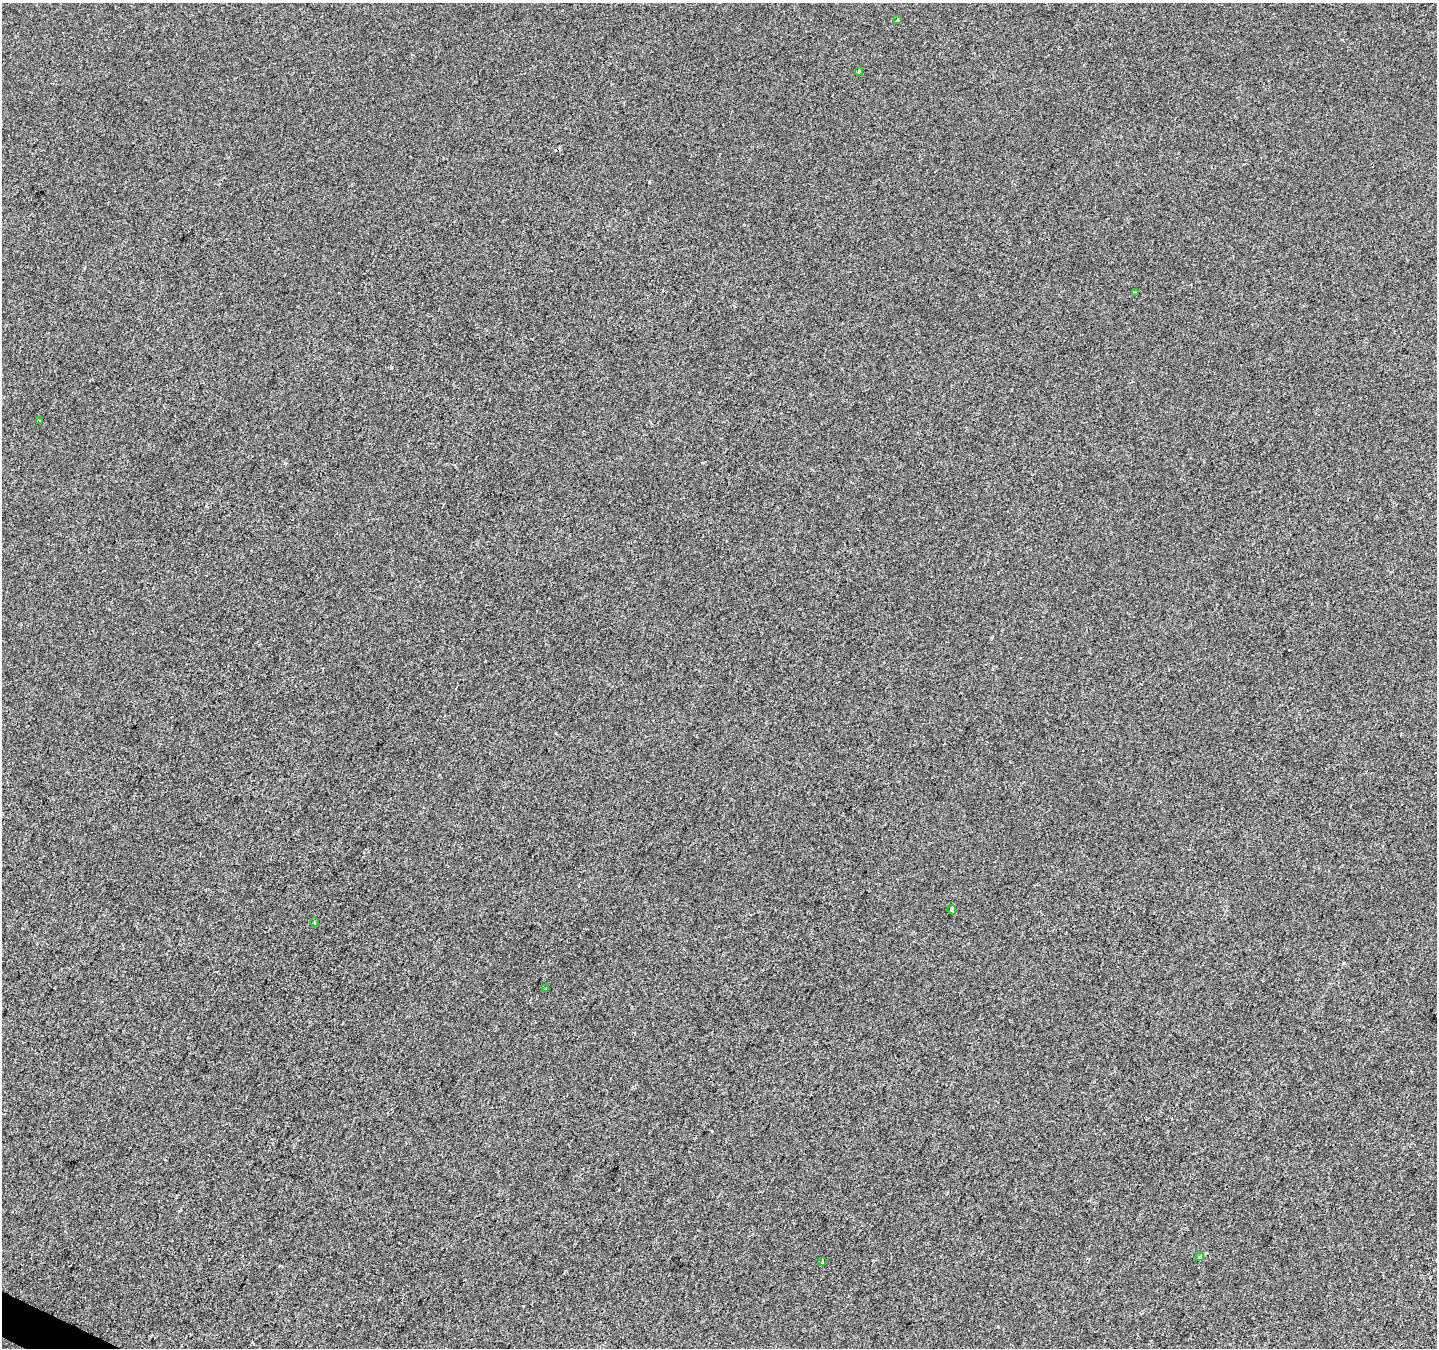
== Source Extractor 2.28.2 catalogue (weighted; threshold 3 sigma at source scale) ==
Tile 7 of 4 x 4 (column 3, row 2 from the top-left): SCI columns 2872-4306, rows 2892-4237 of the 5749 x 5849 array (HDU 1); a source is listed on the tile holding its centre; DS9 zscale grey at full resolution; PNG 1439 x 1350 px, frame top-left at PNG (2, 3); each listed source drawn as its Kron ellipse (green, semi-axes under 4 px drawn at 4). Shown black and unused: <1% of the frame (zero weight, under 2 of 3 exposures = <1% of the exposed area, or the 3 px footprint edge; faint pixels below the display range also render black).
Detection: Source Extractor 2.28.2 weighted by HDU 2 'WHT'; one run over the whole footprint, this tile lists its part. Background 5.63e-04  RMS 0.0042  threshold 0.0188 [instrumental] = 3 sigma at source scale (4.5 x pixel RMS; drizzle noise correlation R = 1.50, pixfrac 1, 0.0396/0.0396 arcsec/px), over >= 5 px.
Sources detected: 10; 1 cosmic-ray / hot-pixel residue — neither listed nor drawn; the other 9 listed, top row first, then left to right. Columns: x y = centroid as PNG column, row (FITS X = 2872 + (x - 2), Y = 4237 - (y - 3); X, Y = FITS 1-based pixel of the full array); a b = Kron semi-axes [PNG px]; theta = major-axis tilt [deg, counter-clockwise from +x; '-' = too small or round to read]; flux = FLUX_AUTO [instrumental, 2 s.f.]
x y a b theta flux
898 20 3 3 - 0.59
859 71 4 3 - 0.5
1135 292 3 3 - 0.73
40 421 3 2 - 0.45
952 910 4 3 - 4.3
314 922 4 3 - 0.44
546 988 3 3 - 1.5
1200 1257 4 4 - 0.56
822 1262 4 3 - 0.78